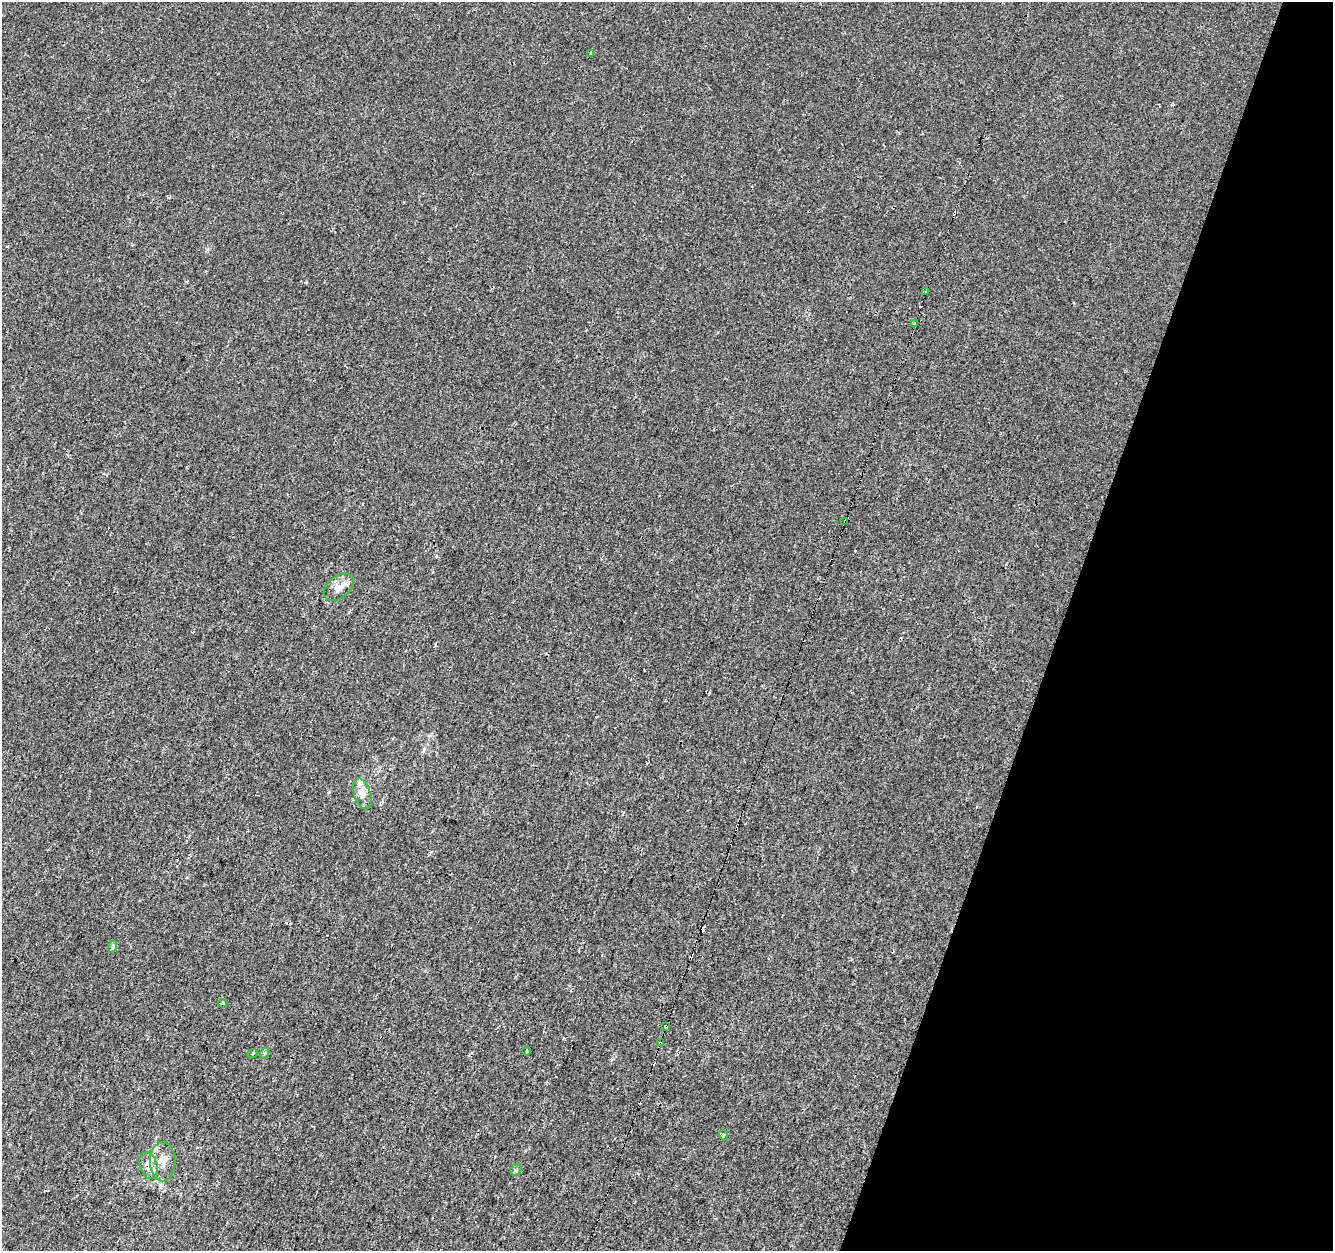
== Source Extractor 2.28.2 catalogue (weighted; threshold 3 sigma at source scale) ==
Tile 8 of 4 x 4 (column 4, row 2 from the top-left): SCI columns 4028-5358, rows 2827-4075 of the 5374 x 5589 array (HDU 1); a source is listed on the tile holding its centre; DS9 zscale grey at full resolution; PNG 1335 x 1253 px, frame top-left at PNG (2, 2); each listed source drawn as its Kron ellipse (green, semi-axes under 4 px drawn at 4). Shown black and unused: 20% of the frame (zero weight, under 2 of 3 exposures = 3% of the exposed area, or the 3 px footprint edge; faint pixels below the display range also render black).
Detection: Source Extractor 2.28.2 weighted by HDU 2 'WHT'; one run over the whole footprint, this tile lists its part. Background 1.37e-04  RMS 0.0028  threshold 0.0124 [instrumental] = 3 sigma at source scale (4.5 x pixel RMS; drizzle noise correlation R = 1.50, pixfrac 1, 0.0396/0.0396 arcsec/px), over >= 5 px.
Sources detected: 26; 6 cosmic-ray / hot-pixel residue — neither listed nor drawn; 3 inside a brighter listed object's ellipse — not listed separately; the other 17 listed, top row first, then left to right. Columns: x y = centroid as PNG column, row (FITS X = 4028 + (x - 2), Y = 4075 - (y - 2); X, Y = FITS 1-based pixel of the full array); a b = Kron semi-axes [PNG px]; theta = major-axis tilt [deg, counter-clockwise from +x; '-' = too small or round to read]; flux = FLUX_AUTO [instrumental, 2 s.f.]
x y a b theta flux
591 53 4 3 - 0.5
926 292 3 3 - 1
915 323 3 2 - 0.47
845 522 4 3 - 2.4
339 587 17 11 38 2.6
362 794 16 8 -73 2.2
113 946 6 4 72 0.41
223 1003 4 3 - 0.53
666 1026 4 3 - 2
660 1043 4 3 - 0.73
527 1051 4 3 - 0.24
253 1053 5 3 - 0.26
265 1053 5 3 - 0.29
723 1135 5 3 - 0.28
163 1162 19 13 89 3.3
149 1166 14 8 -74 1.9
516 1170 6 5 - 0.5
Overlapping masked pixels (flux is a lower limit): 4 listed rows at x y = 845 522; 666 1026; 660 1043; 149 1166